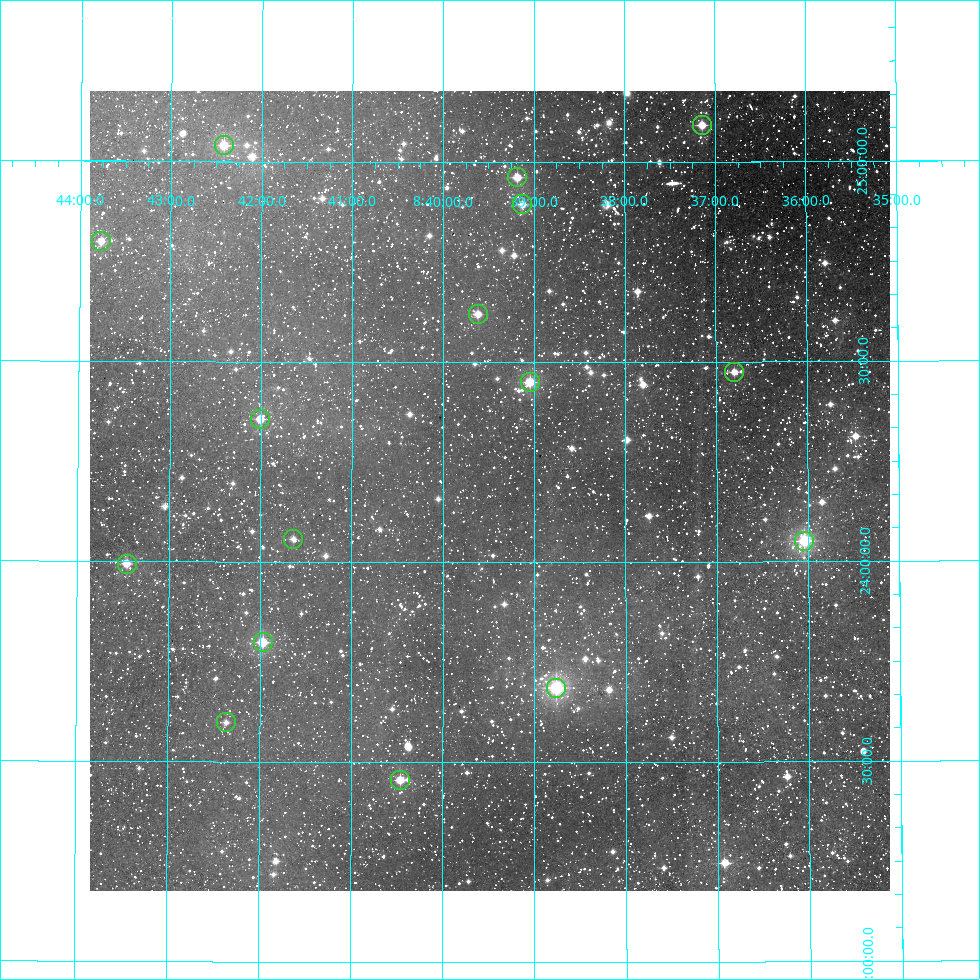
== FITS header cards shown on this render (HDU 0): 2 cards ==
NAXIS1  =                  800
NAXIS2  =                  800

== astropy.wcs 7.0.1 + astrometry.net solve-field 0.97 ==
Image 800 x 800 px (HDU 0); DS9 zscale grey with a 90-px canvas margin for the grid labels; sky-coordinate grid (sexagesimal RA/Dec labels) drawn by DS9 from the SOLVED WCS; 16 Tycho-2 reference stars matched to detected sources circled (green)
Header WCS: RA---AIT/DEC--AIT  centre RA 08:39:29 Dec +24:11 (129.87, +24.18 deg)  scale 9 arcsec/px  FOV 120.0' x 120.0'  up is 0 deg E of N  parity normal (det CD < 0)
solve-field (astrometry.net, Tycho-2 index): SOLVED blind (the header's WCS was not the basis of the solution)
Solved WCS: RA---TAN-SIP/DEC--TAN-SIP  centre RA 08:39:29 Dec +24:11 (129.87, +24.18 deg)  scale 9 arcsec/px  FOV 120.0' x 120.0'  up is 0 deg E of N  parity normal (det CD < 0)
Header WCS and blind solve agree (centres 0.52 arcsec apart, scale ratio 1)
Tycho-2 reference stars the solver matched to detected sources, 16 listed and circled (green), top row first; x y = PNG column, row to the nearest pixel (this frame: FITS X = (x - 90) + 1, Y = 800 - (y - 91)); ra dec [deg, ICRS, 3 dp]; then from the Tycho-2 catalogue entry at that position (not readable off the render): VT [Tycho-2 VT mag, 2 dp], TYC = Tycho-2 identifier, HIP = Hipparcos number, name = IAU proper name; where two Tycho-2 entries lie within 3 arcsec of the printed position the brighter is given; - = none
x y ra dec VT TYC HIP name
702 125 129.286 +25.092 9.02 1945-1798-1 - -
224 145 130.605 +25.041 8.99 1945-1804-1 42724 -
517 177 129.796 +24.962 8.86 1942-1084-1 - -
522 204 129.782 +24.895 9.29 1942-1719-1 - -
101 241 130.941 +24.799 9.18 1942-1152-1 - -
478 314 129.905 +24.620 8.96 1942-2020-1 42479 -
734 372 129.200 +24.475 9.25 1942-1196-1 42248 -
530 382 129.761 +24.450 8.44 1942-2517-1 42423 -
260 419 130.500 +24.357 9.15 1942-2247-1 42684 -
293 539 130.409 +24.057 9.57 1942-1818-1 - -
804 541 129.010 +24.051 6.99 1942-375-1 42184 -
127 564 130.864 +23.993 9.13 1942-2010-1 42816 -
263 642 130.492 +23.799 8.54 1942-1612-1 42681 -
556 688 129.690 +23.686 6.95 1942-1827-1 42403 -
226 722 130.591 +23.598 9.98 1942-1338-1 - -
400 780 130.115 +23.455 9.52 1942-1906-1 - -